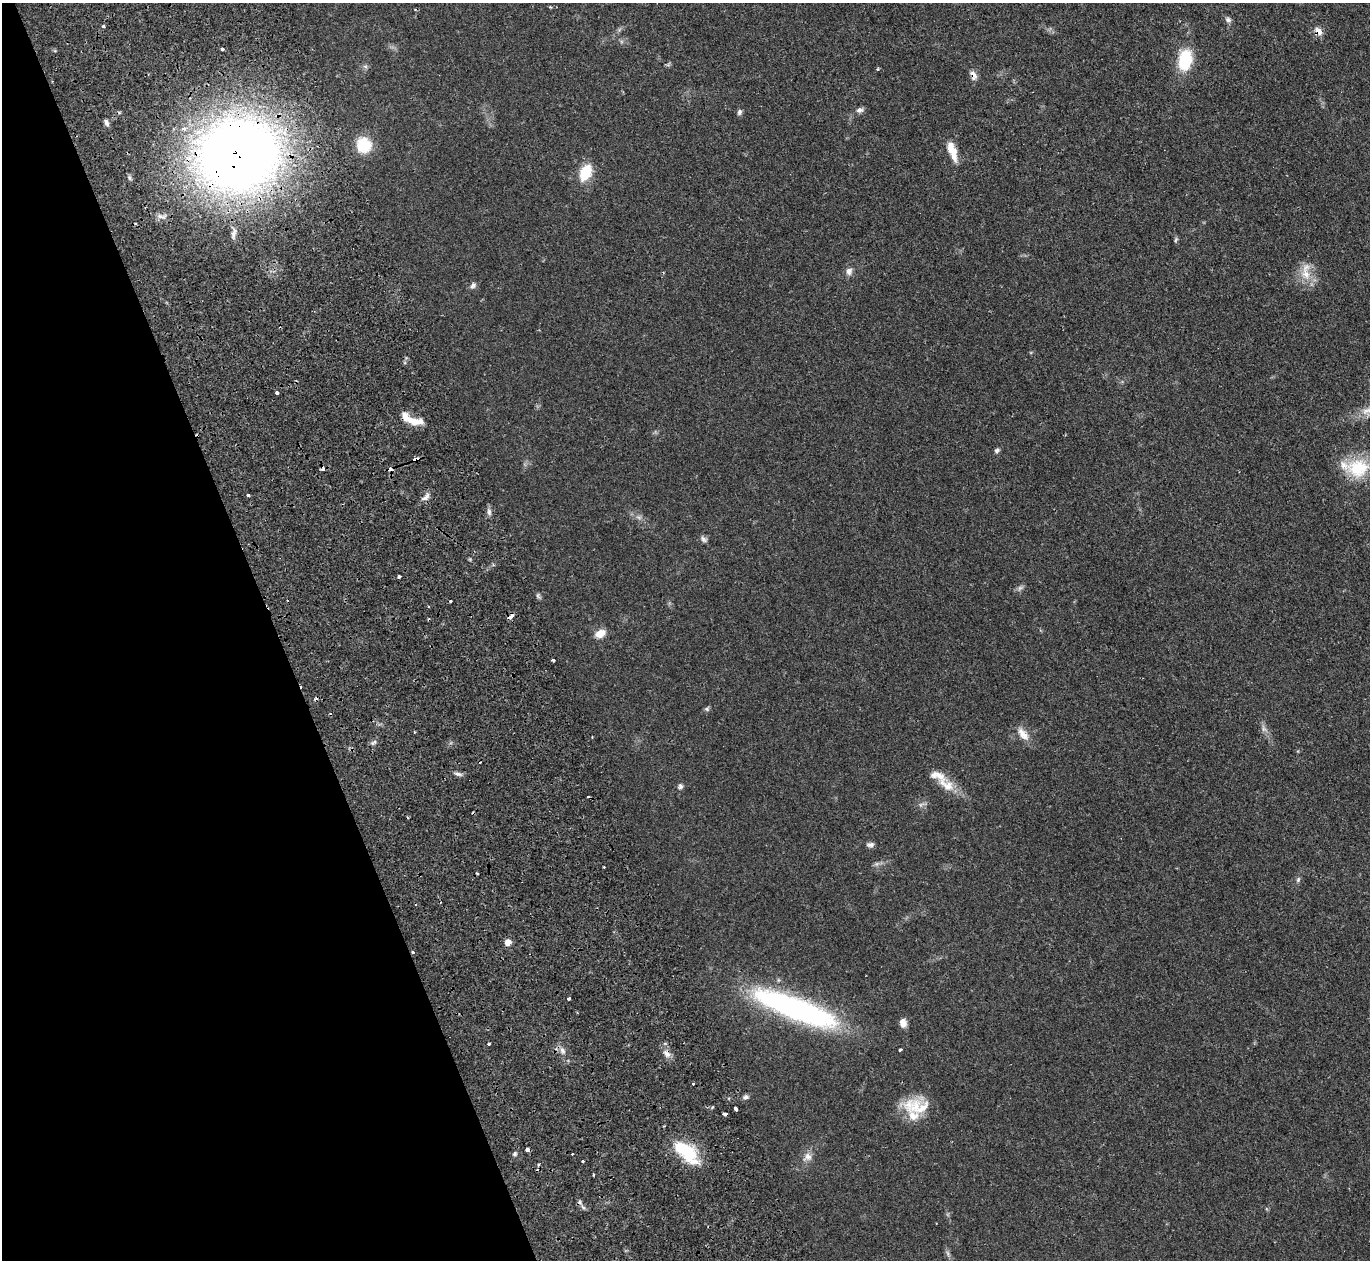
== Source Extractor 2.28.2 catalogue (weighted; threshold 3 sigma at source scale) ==
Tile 5 of 4 x 4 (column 1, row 2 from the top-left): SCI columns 332-1699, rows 2994-4251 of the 6128 x 6110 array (HDU 1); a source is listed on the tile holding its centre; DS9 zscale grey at full resolution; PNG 1372 x 1262 px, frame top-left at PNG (2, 3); no overlay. Shown black and unused: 20% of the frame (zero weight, under 2 of 3 exposures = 11% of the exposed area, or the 3 px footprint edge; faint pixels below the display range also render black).
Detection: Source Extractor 2.28.2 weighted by HDU 2 'WHT'; one run over the whole footprint, this tile lists its part. Background 0.0542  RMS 0.0047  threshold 0.0211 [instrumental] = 3 sigma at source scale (4.5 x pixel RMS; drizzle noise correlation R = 1.50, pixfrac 1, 0.05/0.05 arcsec/px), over >= 5 px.
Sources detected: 88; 2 too faint to see at this stretch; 11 cosmic-ray / hot-pixel residue — not listed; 4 inside a brighter listed object's ellipse — not listed separately; the other 71 listed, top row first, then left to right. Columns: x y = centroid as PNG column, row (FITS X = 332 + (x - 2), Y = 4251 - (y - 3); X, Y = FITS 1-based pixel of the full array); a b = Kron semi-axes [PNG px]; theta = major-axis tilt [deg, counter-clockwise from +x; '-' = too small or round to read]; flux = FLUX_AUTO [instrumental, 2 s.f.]
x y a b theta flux
550 7 4 3 - 0.47
1228 19 9 7 -17 1.4
103 26 4 3 - 0.82
1318 31 8 5 -45 5.1
222 49 3 3 - 1.3
1185 60 22 14 80 20
365 67 7 4 -44 0.93
877 69 5 3 - 0.44
973 75 12 7 -65 2.7
860 110 10 7 5 1.6
739 112 7 6 - 1.3
106 122 9 5 -68 1.6
183 129 8 6 9 2.4
364 145 19 17 -73 13
952 151 24 8 -70 7.4
238 155 60 53 14 680
585 172 18 11 66 13
234 233 15 6 75 2.2
1176 240 7 4 70 0.73
849 271 11 9 82 2.3
1306 272 30 11 -89 7.6
473 285 9 7 50 1.4
277 392 3 3 - 2.2
413 421 25 9 -7 7.2
997 450 7 5 33 1.1
416 459 6 3 15 2.3
1358 468 34 26 5 20
390 469 6 4 10 1.6
248 495 3 3 - 0.58
425 497 14 6 42 2.3
489 512 9 6 -82 1.6
704 539 10 6 -37 1.4
399 576 4 3 - 2
538 596 9 5 -56 0.94
510 617 6 3 42 4.9
600 634 11 8 25 5.1
553 660 3 3 - 3.7
707 709 7 6 - 0.9
1264 729 12 6 -58 2.1
414 732 4 2 - 0.38
1023 734 21 10 -53 5.1
592 737 2 2 - 0.39
374 742 9 4 35 1.1
458 774 10 5 -16 1.5
947 785 32 14 -39 9.2
680 786 7 6 - 1.3
870 844 10 6 4 1.4
604 867 3 2 - 0.64
1298 880 8 5 64 0.97
508 942 6 5 - 4.8
413 952 3 3 - 0.76
569 999 3 3 - 1.9
795 1008 98 22 -21 110
903 1023 10 8 -81 2.9
489 1043 4 3 - 1.3
900 1050 3 3 - 0.89
562 1051 10 6 -52 2.2
667 1054 12 7 -41 2.6
693 1083 3 3 - 0.9
746 1097 7 6 - 1.2
917 1107 39 19 -6 16
736 1109 4 3 - 4.7
725 1114 4 3 - 2.8
527 1149 4 3 - 2.2
684 1151 31 13 -43 28
515 1154 6 5 - 0.87
807 1157 13 10 40 3.4
583 1161 3 2 - 0.68
593 1174 3 2 - 0.48
583 1207 7 4 -37 1
948 1253 9 5 -71 1.2
Overlapping masked pixels (flux is a lower limit): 8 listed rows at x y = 1318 31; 973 75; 238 155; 416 459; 390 469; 510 617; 413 952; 725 1114